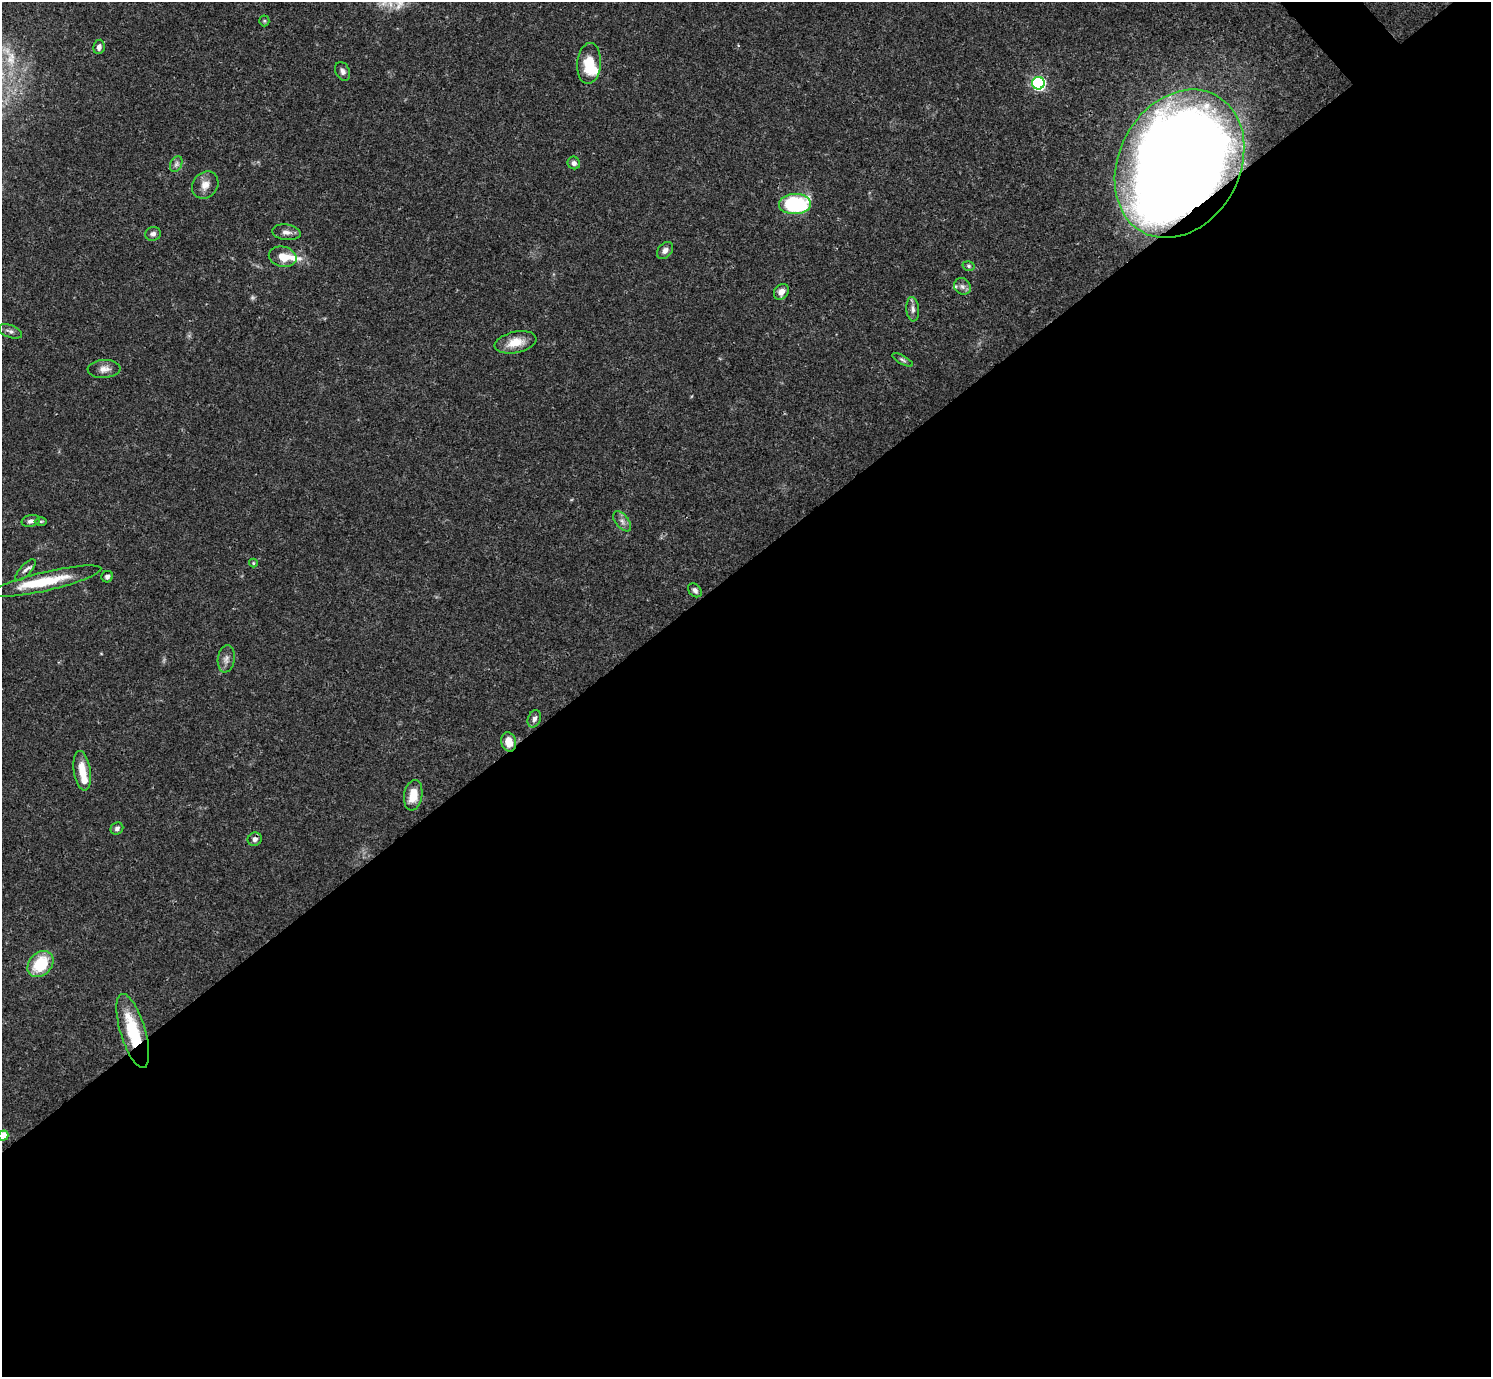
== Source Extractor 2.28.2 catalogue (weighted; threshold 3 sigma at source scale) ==
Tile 15 of 4 x 4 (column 3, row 4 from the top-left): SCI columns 2980-4468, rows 159-1533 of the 5961 x 5958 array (HDU 1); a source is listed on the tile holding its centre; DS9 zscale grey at full resolution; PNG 1493 x 1379 px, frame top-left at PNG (2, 2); each listed source drawn as its Kron ellipse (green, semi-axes under 4 px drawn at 4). Shown black and unused: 59% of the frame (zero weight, under 3 of 4 exposures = <1% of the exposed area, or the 3 px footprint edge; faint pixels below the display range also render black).
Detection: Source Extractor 2.28.2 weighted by HDU 2 'WHT'; one run over the whole footprint, this tile lists its part. Background 0.0407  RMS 0.0027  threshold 0.0119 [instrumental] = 3 sigma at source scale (4.5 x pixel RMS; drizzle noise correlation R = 1.50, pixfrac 1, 0.05/0.05 arcsec/px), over >= 5 px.
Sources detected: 47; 1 too faint to see at this stretch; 1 inside a brighter object's white glare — neither listed nor drawn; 5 inside a brighter listed object's ellipse — not listed separately; the other 40 listed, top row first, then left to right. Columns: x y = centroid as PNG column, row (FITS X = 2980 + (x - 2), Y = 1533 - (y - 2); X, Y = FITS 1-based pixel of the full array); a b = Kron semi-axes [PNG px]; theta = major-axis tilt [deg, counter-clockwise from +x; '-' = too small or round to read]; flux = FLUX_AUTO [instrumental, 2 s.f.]
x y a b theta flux
264 21 5 5 - 0.36
99 47 7 5 80 1
589 63 20 12 85 7.2
343 71 10 7 -66 1.1
1038 83 6 6 - 51
574 163 6 6 - 0.88
176 164 8 5 64 0.81
1179 164 78 60 61 510
205 185 14 12 51 2.5
795 204 16 10 2 27
286 232 14 7 -7 1.6
153 234 8 7 - 0.9
665 250 9 7 50 1.2
283 257 14 10 -13 4.2
969 266 6 4 -16 0.46
962 286 9 7 -44 1
781 292 8 6 50 1.7
913 309 12 6 -84 1.2
10 331 12 6 -20 1
516 342 21 10 11 4.5
902 360 11 4 -29 0.64
104 369 16 9 3 2.1
31 521 9 6 12 1.2
41 521 6 4 1 0.44
622 521 12 6 -51 1.2
253 563 4 4 - 0.29
25 570 13 5 47 1.1
107 577 6 5 - 0.87
46 581 57 9 13 11
695 590 8 6 -47 0.94
226 659 13 8 82 1.5
534 719 9 6 67 1.2
509 742 10 7 -76 3.7
82 771 20 8 -82 4.8
413 795 15 9 80 4.7
117 828 6 6 - 0.83
255 839 7 6 - 1.1
40 964 15 11 47 11
133 1031 38 12 -73 14
3 1136 5 5 - 6
Overlapping masked pixels (flux is a lower limit): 3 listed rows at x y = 1179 164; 509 742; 133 1031
Isophote crosses this tile's border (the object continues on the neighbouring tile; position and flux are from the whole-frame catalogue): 1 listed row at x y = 3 1136